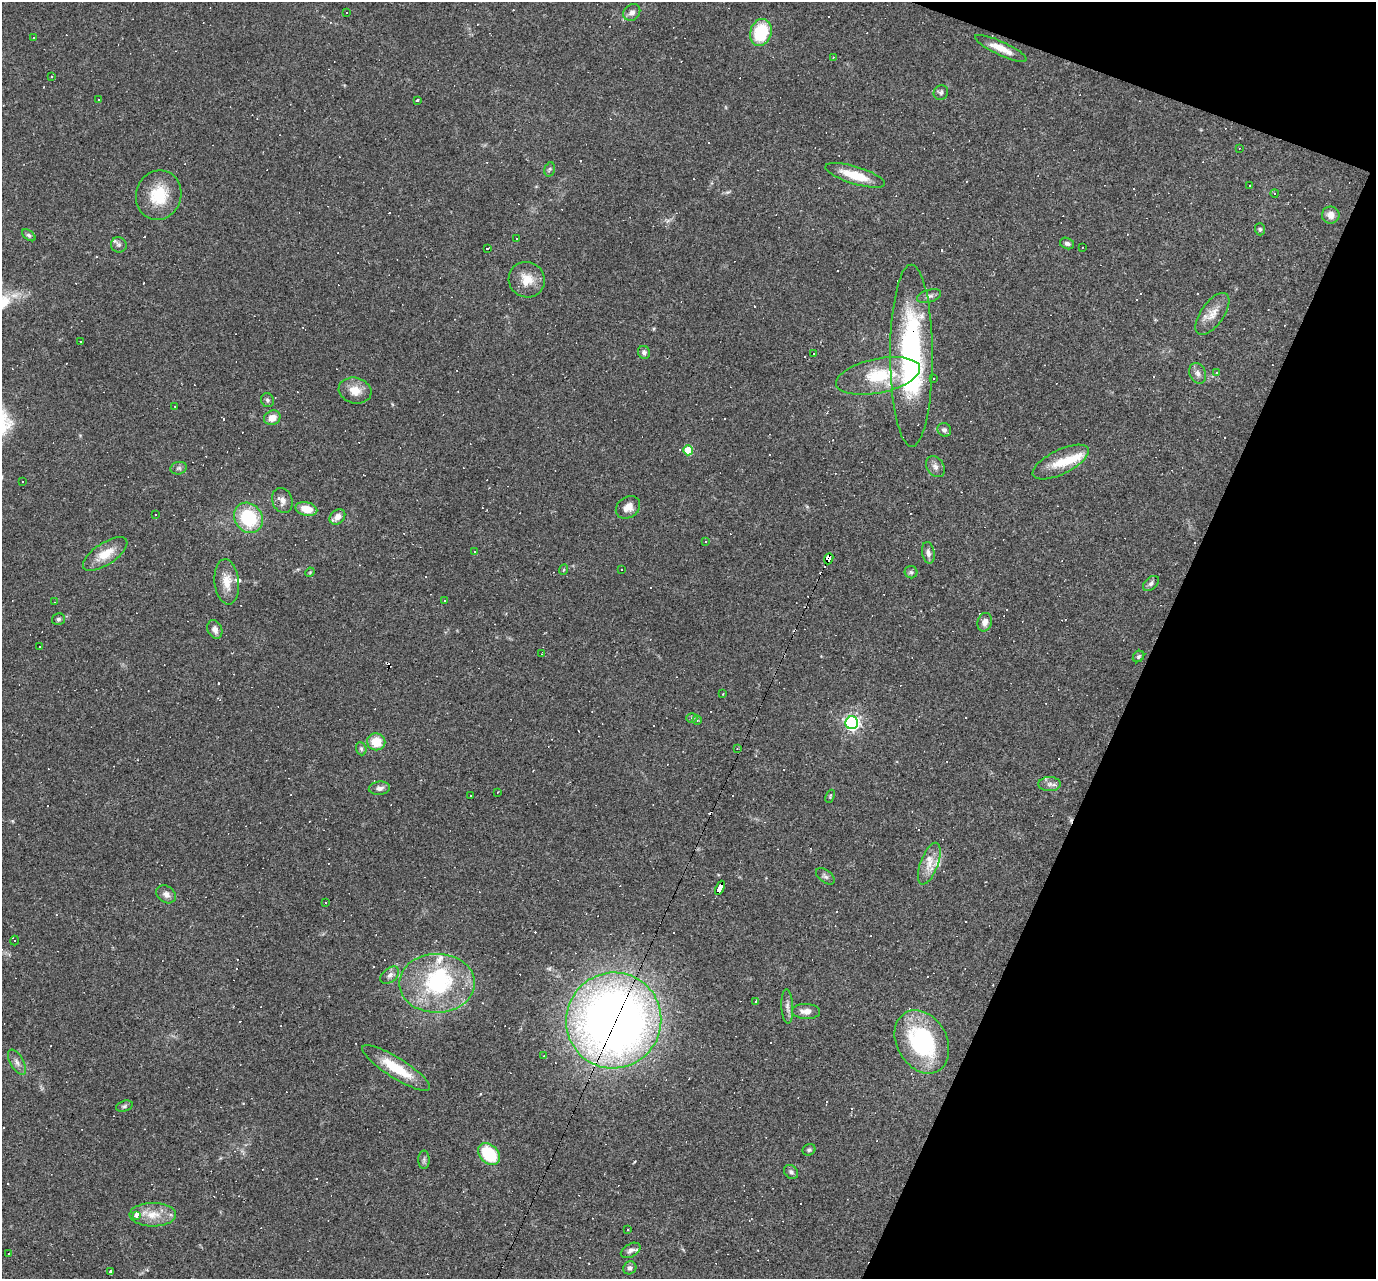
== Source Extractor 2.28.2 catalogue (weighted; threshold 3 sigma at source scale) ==
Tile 8 of 4 x 4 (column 4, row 2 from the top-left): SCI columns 4122-5495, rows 2822-4098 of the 5495 x 5510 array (HDU 1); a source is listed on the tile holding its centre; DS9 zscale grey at full resolution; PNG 1378 x 1281 px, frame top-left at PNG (2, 2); each listed source drawn as its Kron ellipse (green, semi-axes under 4 px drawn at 4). Shown black and unused: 19% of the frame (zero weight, under 2 of 3 exposures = <1% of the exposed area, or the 3 px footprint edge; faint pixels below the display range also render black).
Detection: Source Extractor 2.28.2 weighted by HDU 2 'WHT'; one run over the whole footprint, this tile lists its part. Background 0.0361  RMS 0.0046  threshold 0.0208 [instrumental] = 3 sigma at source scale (4.5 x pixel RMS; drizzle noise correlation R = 1.50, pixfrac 1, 0.05/0.05 arcsec/px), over >= 5 px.
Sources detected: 217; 1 inside a brighter object's white glare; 98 cosmic-ray / hot-pixel residue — neither listed nor drawn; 8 inside a brighter listed object's ellipse — not listed separately; the other 110 listed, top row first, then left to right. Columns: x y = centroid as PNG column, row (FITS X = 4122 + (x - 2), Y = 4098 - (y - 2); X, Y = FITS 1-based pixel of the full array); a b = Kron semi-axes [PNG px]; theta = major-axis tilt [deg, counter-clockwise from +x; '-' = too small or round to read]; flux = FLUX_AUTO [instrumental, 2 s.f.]
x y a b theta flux
347 12 3 3 - 0.7
632 12 9 7 43 2.1
761 32 14 10 72 23
34 38 2 2 - 0.32
1001 48 28 6 -25 6.3
833 57 3 2 - 0.29
52 77 3 2 - 0.49
941 93 7 7 - 1.1
98 100 2 2 - 0.34
417 100 4 3 - 1.4
1239 148 2 2 - 0.29
550 169 7 5 73 0.84
855 175 31 8 -17 12
1250 185 3 2 - 0.46
1274 193 4 3 - 0.51
159 195 25 22 71 16
1331 215 9 8 - 3.1
1260 229 6 5 - 0.77
29 235 8 4 -37 0.98
517 238 3 3 - 0.83
1067 243 7 5 -22 1.3
119 245 8 7 - 1.5
1082 247 3 2 - 0.37
487 248 3 2 - 0.48
527 280 18 17 - 7.9
929 296 12 6 17 1.7
1212 314 24 11 55 6.1
80 342 3 2 - 0.57
644 352 6 6 - 1.5
814 354 2 2 - 0.33
911 356 91 21 -90 94
1198 373 11 8 -68 2.1
1216 373 4 4 - 0.73
878 376 43 17 12 21
934 379 3 2 - 0.59
355 390 16 12 -15 6.3
267 400 7 6 - 1.1
175 406 2 2 - 0.3
272 418 8 7 - 4.1
944 430 7 6 - 1.5
688 450 5 5 - 13
1061 462 30 12 26 10
935 467 11 8 -58 2.3
179 468 8 6 14 1.1
22 482 3 2 - 0.66
282 500 13 10 -69 2.9
628 507 13 10 36 4
306 509 11 7 -14 7.3
156 515 3 3 - 0.66
337 517 9 6 45 3.1
248 518 16 13 -56 25
705 542 3 2 - 0.51
474 552 2 2 - 0.39
928 553 11 6 -80 1.8
105 554 25 11 33 8.6
829 559 5 4 - 95
622 569 3 2 - 0.44
563 570 5 3 - 0.46
310 572 5 4 - 0.47
911 572 6 6 - 0.97
227 582 23 12 -84 6.7
1151 583 9 6 43 1.4
445 600 3 2 - 0.35
55 602 3 2 - 0.27
58 619 7 6 - 0.91
985 622 9 7 74 2.6
215 629 9 7 -66 2.3
40 647 3 3 - 1.1
542 653 3 2 - 0.39
1138 657 6 5 - 0.9
723 694 3 2 - 0.36
692 718 5 5 - 0.99
697 720 5 4 - 0.9
852 723 6 6 - 130
376 742 9 8 - 9.4
737 748 2 2 - 0.38
361 749 7 5 -69 0.8
1050 784 11 7 0 2.1
379 788 10 6 6 2.1
497 792 3 2 - 0.34
470 795 3 3 - 0.83
830 796 7 3 68 0.5
929 864 22 9 69 5.8
825 876 11 6 -37 1.3
720 888 7 4 64 53
166 894 10 8 -34 2.3
325 902 3 3 - 0.55
14 941 5 4 - 0.62
390 975 11 7 39 2.2
437 983 38 29 1 48
756 1001 3 2 - 0.97
787 1007 17 6 -87 2.3
806 1011 14 7 -2 3.2
614 1020 48 47 - 470
922 1042 33 25 -60 52
544 1055 2 2 - 0.27
17 1062 14 6 -61 2.3
396 1068 39 10 -32 16
124 1106 9 5 16 0.93
809 1150 6 5 - 0.91
489 1154 12 9 -44 22
424 1160 9 5 -90 1.2
791 1172 8 6 -45 1.3
153 1215 23 11 0 8.1
137 1216 4 3 - 13
628 1230 3 2 - 0.53
631 1250 11 6 30 1.9
8 1253 3 2 - 0.48
630 1268 7 6 - 1.4
111 1272 4 3 - 3.4
Overlapping masked pixels (flux is a lower limit): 4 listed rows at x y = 911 356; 829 559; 720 888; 614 1020